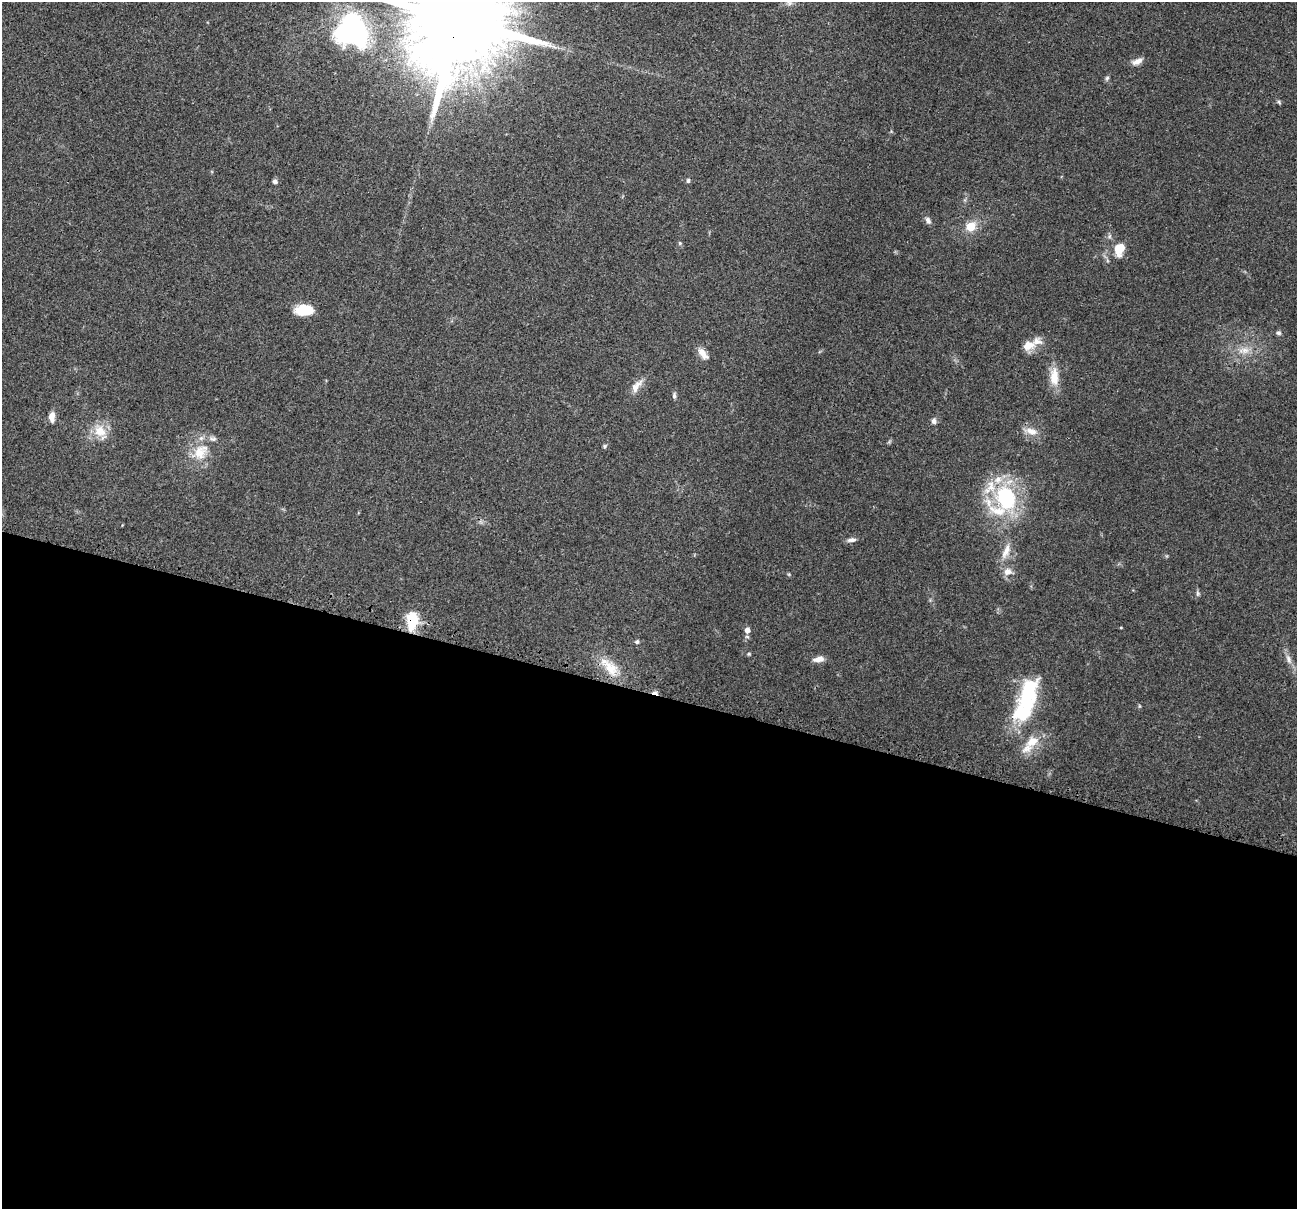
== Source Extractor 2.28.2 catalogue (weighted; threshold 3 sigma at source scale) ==
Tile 14 of 4 x 4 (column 2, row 4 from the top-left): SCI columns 1326-2620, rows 154-1360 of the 5241 x 5259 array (HDU 1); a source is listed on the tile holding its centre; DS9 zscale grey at full resolution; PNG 1299 x 1211 px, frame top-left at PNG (2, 2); no overlay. Shown black and unused: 43% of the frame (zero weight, under 3 of 4 exposures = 3% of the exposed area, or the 3 px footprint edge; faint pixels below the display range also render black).
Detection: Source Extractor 2.28.2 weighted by HDU 2 'WHT'; one run over the whole footprint, this tile lists its part. Background 0.054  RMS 0.0056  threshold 0.0252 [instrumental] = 3 sigma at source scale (4.5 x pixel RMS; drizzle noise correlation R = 1.50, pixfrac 1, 0.05/0.05 arcsec/px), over >= 5 px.
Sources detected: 49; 1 cosmic-ray / hot-pixel residue — not listed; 7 inside a brighter listed object's ellipse — not listed separately; the other 41 listed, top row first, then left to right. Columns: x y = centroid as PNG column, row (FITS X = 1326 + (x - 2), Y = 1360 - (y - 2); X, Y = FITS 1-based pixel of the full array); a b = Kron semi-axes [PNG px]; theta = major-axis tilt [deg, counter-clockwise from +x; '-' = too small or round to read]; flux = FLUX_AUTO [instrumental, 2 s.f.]
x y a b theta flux
789 3 8 6 -2 1.7
459 20 31 21 70 18000
350 31 26 24 -9 140
1137 61 15 7 26 3.4
1107 78 6 5 - 1
1279 102 7 4 -54 0.76
275 181 5 5 - 1.7
688 181 4 4 - 1.4
928 220 10 6 -60 2
970 227 7 6 - 13
680 243 5 5 - 0.76
1120 249 13 9 69 11
304 310 18 10 2 14
1278 333 6 5 - 1.3
1028 346 17 11 15 7
1245 350 14 8 2 5.1
703 353 18 8 -51 4.5
1054 377 25 11 -88 9.2
636 386 20 9 53 5.2
674 396 8 4 -90 1.2
52 417 12 7 89 3.8
934 421 8 6 90 1.8
100 431 17 14 -43 9.7
1031 431 17 9 -18 5.2
605 446 6 5 - 0.84
200 452 28 18 49 15
1006 498 27 20 -67 49
852 540 12 6 6 2.2
1006 551 24 9 68 6.4
1008 572 10 9 - 4.2
1197 593 9 4 -90 1.1
412 620 22 12 82 15
1121 628 4 3 - 0.46
747 630 6 5 - 3.5
637 642 5 5 - 1.1
749 654 5 4 - 0.67
818 659 14 6 10 3.5
1289 659 13 6 -71 2.9
611 668 27 15 -50 12
1028 694 45 22 74 42
1032 742 19 12 29 9.3
Overlapping masked pixels (flux is a lower limit): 2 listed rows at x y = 459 20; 412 620
Isophote crosses this tile's border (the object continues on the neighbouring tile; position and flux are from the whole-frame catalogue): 1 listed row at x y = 459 20